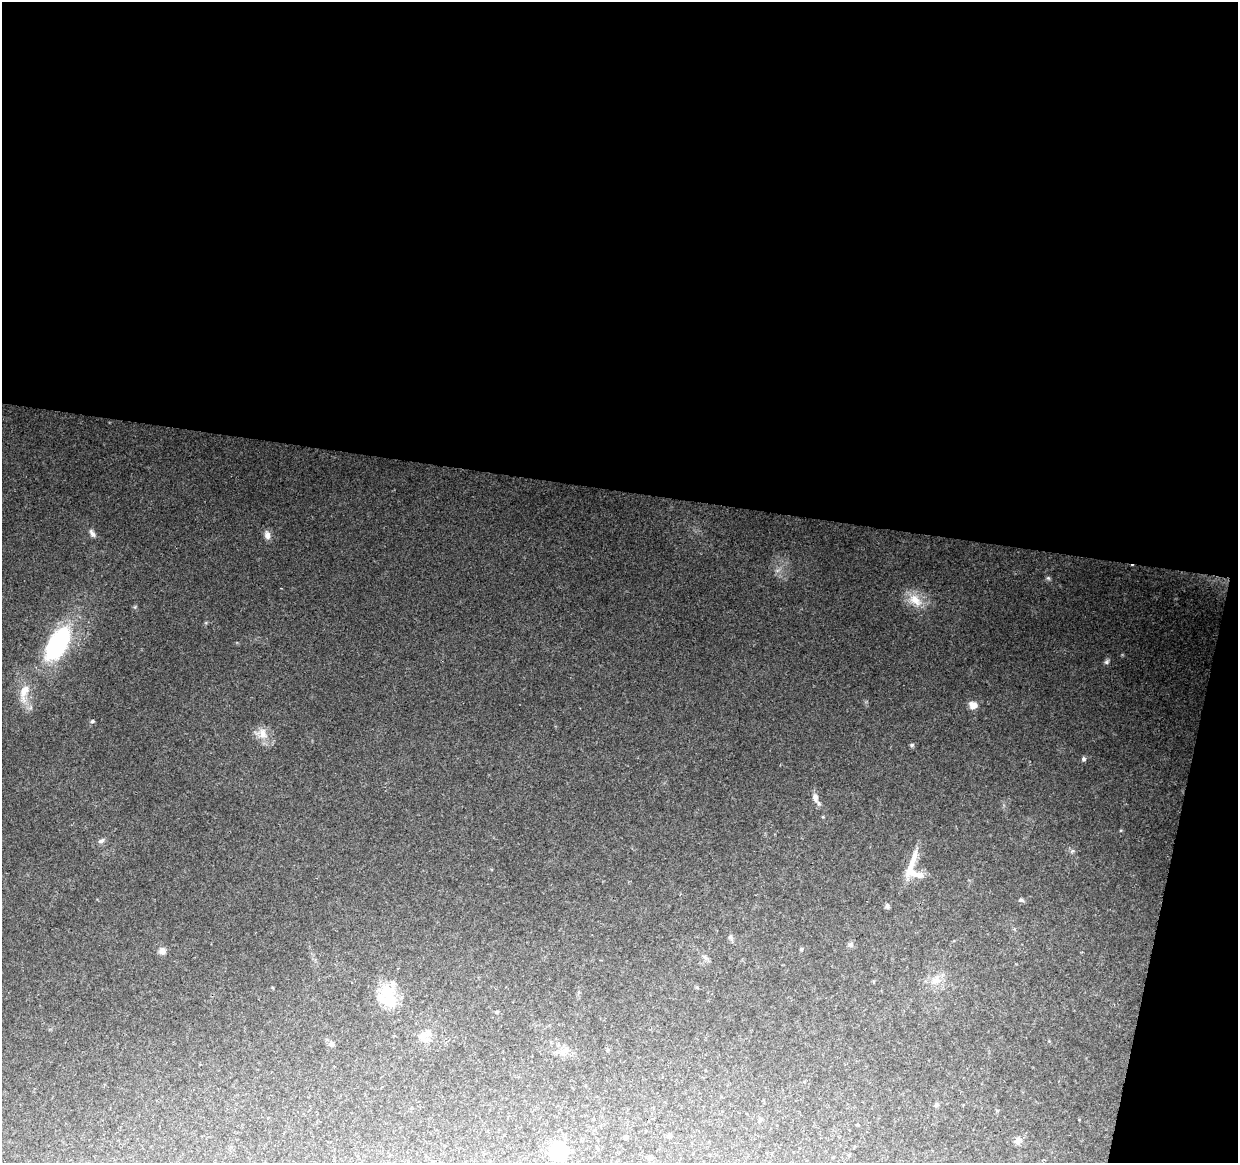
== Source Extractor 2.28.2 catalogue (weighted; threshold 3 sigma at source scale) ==
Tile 4 of 4 x 4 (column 4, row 1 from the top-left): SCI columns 3709-4944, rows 3708-4868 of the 4952 x 5152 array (HDU 1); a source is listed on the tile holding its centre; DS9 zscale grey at full resolution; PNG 1240 x 1165 px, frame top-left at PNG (2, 2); no overlay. Shown black and unused: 45% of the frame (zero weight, under 2 of 3 exposures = <1% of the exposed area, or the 3 px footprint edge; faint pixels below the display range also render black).
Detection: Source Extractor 2.28.2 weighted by HDU 2 'WHT'; one run over the whole footprint, this tile lists its part. Background 0.153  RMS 0.0099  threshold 0.0447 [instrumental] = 3 sigma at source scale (4.5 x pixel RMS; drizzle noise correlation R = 1.50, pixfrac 1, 0.0396/0.0396 arcsec/px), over >= 5 px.
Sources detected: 43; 2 inside a brighter object's white glare — not listed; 2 inside a brighter listed object's ellipse — not listed separately; the other 39 listed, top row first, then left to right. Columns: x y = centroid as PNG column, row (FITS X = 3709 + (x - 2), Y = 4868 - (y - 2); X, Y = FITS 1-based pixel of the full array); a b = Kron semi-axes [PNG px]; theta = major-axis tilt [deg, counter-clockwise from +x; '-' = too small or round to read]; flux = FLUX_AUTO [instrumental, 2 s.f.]
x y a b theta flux
92 533 11 6 -59 4
267 535 12 8 -76 5.7
1048 578 6 5 - 1.9
915 600 23 14 -39 19
58 643 40 19 60 120
1106 662 8 6 46 2.4
24 692 29 12 74 18
973 705 10 9 - 7.2
92 721 5 4 - 1.5
262 733 19 15 -23 12
912 745 6 5 - 1.7
1083 759 6 5 - 2.2
815 798 13 8 -81 6.8
1121 830 5 3 - 0.97
101 841 10 5 28 2.8
1072 851 7 4 44 1.7
914 858 31 8 72 15
919 875 24 9 -11 10
1021 900 7 5 -5 2.2
887 906 6 6 - 2.3
730 937 9 6 89 2.5
850 945 7 5 -32 2.1
801 949 5 4 - 1.2
162 951 9 9 - 4.7
705 957 8 5 -45 2.6
936 980 15 11 11 12
388 993 27 21 -51 31
496 1012 4 3 - 1.3
424 1038 20 11 -39 10
331 1044 8 7 - 3.6
565 1050 12 8 22 7.4
936 1105 6 5 - 2
761 1119 5 5 - 1.7
669 1136 4 4 - 3.6
626 1137 4 4 - 1.6
1018 1141 10 8 69 4.3
596 1147 5 3 - 0.8
558 1151 7 7 - 180
649 1158 6 5 - 2.5
Unlisted compact peaks at least as high as the median listed source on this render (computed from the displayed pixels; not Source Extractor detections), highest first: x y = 135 607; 206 623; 823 817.